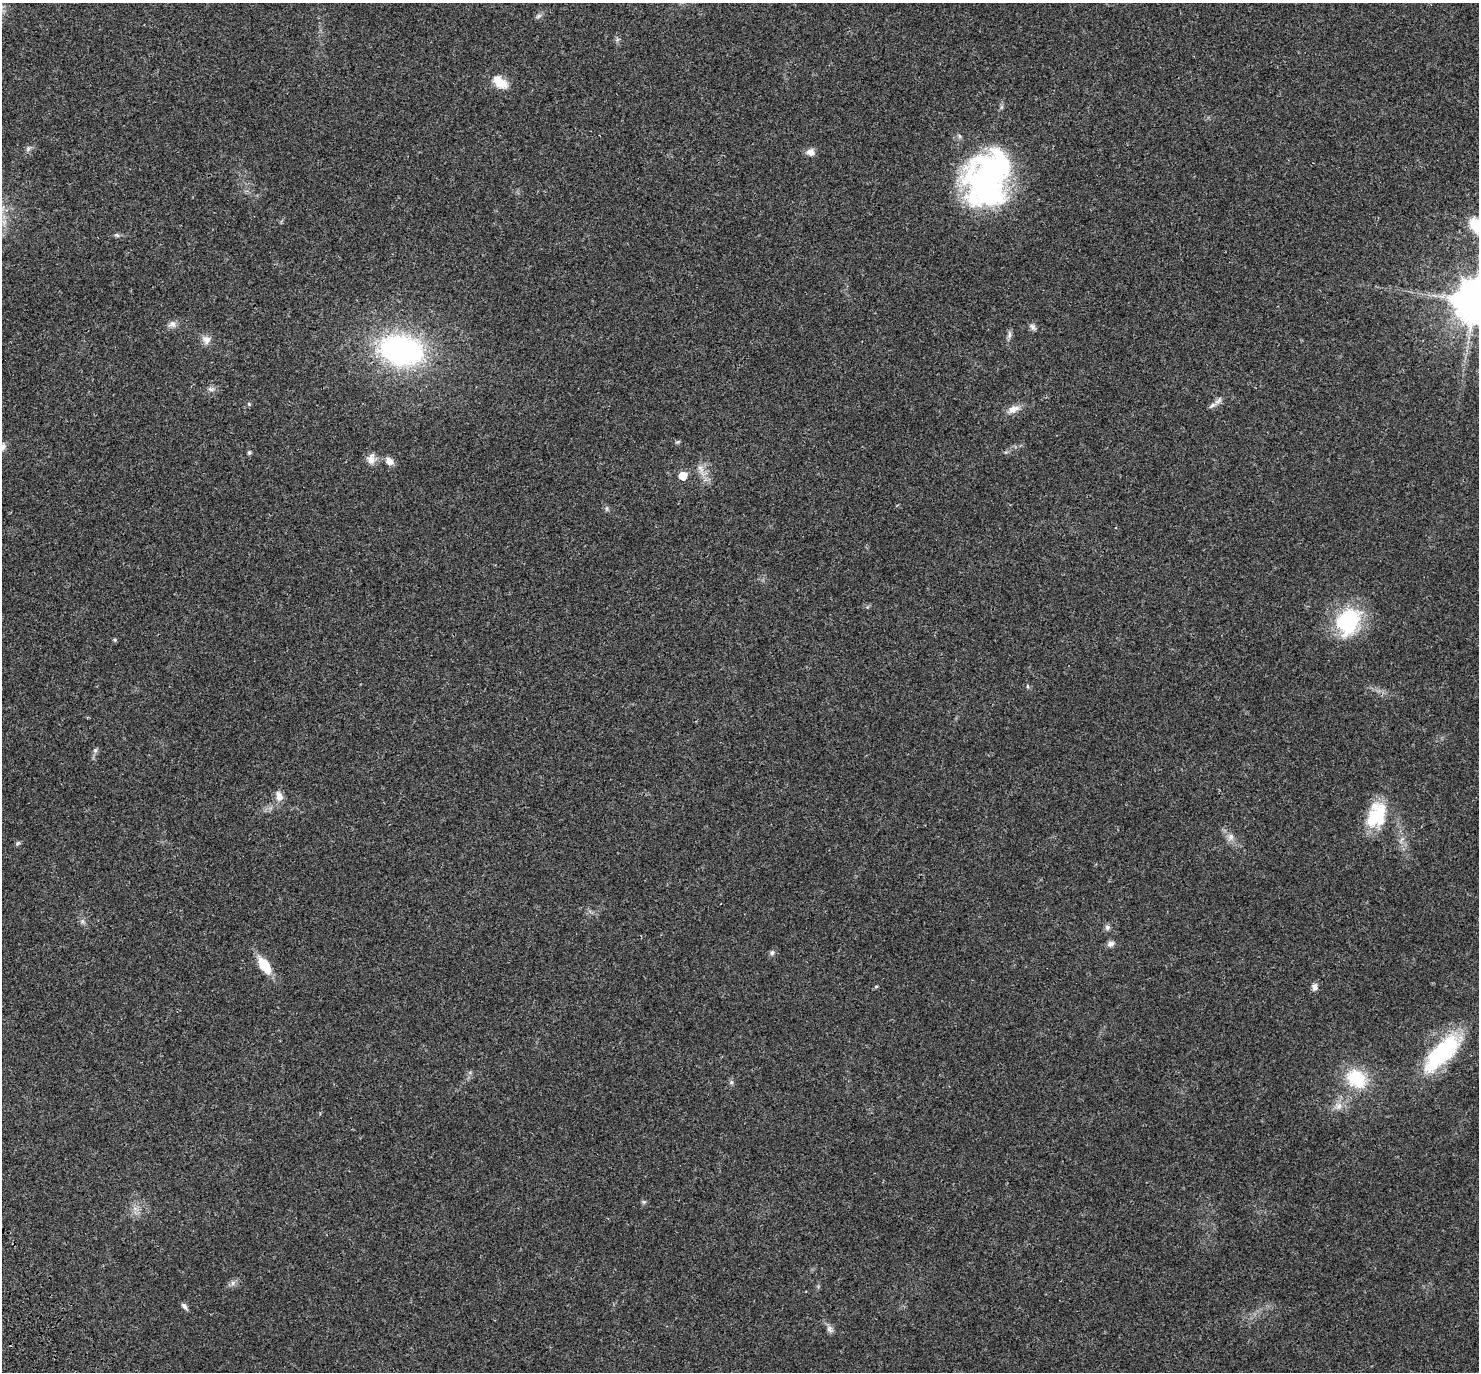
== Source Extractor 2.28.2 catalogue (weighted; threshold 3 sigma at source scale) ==
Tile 7 of 4 x 4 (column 3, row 2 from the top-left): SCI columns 3084-4560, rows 3032-4401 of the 6171 x 6121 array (HDU 1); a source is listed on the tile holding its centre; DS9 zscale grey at full resolution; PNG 1481 x 1374 px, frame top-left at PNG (2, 3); no overlay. Shown black and unused: <1% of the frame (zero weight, under 3 of 4 exposures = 9% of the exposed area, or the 3 px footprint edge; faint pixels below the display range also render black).
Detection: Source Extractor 2.28.2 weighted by HDU 2 'WHT'; one run over the whole footprint, this tile lists its part. Background 0.0369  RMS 0.0036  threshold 0.0163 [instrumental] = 3 sigma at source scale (4.5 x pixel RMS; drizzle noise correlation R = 1.50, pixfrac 1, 0.0396/0.0396 arcsec/px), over >= 5 px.
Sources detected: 49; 1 inside a brighter object's white glare — not listed; the other 48 listed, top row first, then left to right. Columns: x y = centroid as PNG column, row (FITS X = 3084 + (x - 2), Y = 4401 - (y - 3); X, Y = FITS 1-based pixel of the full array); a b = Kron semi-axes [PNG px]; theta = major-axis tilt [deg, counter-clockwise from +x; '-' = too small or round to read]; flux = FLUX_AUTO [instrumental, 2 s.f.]
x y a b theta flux
538 16 9 5 28 0.88
500 82 21 12 -36 5.5
28 149 8 6 69 0.88
810 152 10 9 - 2
987 178 66 44 60 87
1477 226 28 19 -40 12
117 235 7 5 -22 0.69
1474 302 12 11 - 1300
172 324 11 9 -8 1.7
1033 327 10 7 -45 1.2
1009 334 13 5 83 1.2
206 340 12 11 - 2.4
401 350 38 25 -10 83
211 389 10 6 -10 1.1
1218 401 14 7 53 1.7
249 404 5 4 - 0.41
1013 409 16 9 21 3
677 442 7 4 33 0.48
2 447 11 8 71 1.6
1006 452 6 4 42 0.48
249 453 5 4 - 0.7
371 459 15 11 84 2.7
389 461 11 9 -55 2.2
701 470 19 7 -71 2.8
683 476 6 5 - 7.4
1348 621 34 25 60 28
115 640 5 4 - 0.46
1027 686 6 4 -89 0.4
95 750 7 5 70 0.79
279 796 15 9 -73 2.6
1376 815 33 22 72 16
1230 837 11 8 76 1.9
18 843 8 5 36 0.6
82 921 7 4 -90 0.75
1107 927 7 6 - 1
1110 944 9 7 31 1.4
772 953 8 5 50 0.82
264 965 17 9 -56 9.8
876 987 4 4 - 0.46
1315 987 8 7 - 1.5
1442 1053 57 21 46 32
1356 1079 23 17 -39 17
731 1082 6 5 - 0.68
1338 1106 11 9 -77 2.2
644 1202 6 5 - 0.56
233 1283 8 6 48 1.2
184 1306 11 5 -52 1
830 1329 10 8 -63 1.3
Isophote crosses this tile's border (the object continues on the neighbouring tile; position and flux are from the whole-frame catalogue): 3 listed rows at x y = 1477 226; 1474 302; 2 447